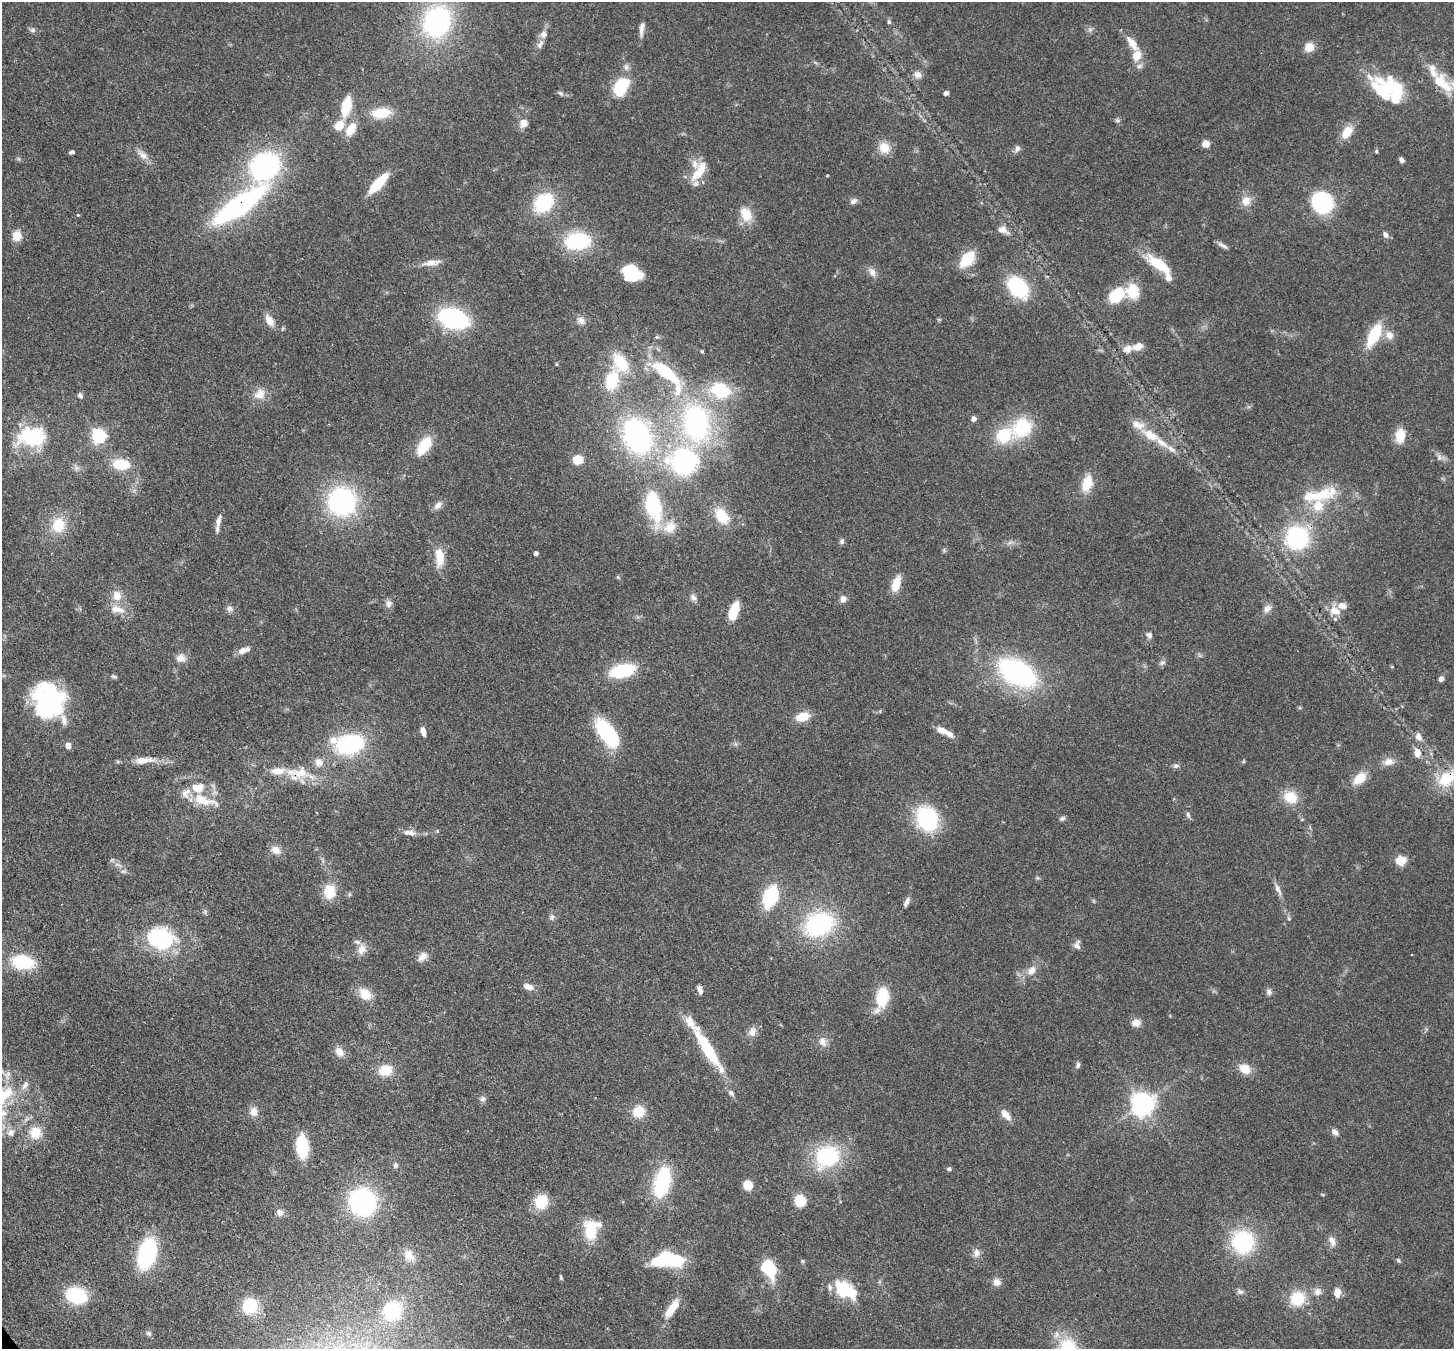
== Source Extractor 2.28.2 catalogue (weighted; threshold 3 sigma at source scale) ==
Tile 7 of 4 x 4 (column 3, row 2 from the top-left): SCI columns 2984-4435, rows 3038-4384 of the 5967 x 5939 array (HDU 1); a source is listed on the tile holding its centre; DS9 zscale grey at full resolution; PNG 1456 x 1351 px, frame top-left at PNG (2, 2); no overlay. Shown black and unused: <1% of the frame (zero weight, under 3 of 4 exposures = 7% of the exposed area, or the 3 px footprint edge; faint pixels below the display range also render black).
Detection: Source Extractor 2.28.2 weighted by HDU 2 'WHT'; one run over the whole footprint, this tile lists its part. Background 0.0985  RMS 0.0041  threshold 0.0186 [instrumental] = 3 sigma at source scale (4.5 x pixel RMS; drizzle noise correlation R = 1.50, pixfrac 1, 0.05/0.05 arcsec/px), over >= 5 px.
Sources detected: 232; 7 inside a brighter object's white glare — not listed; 22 inside a brighter listed object's ellipse — not listed separately; the other 203 listed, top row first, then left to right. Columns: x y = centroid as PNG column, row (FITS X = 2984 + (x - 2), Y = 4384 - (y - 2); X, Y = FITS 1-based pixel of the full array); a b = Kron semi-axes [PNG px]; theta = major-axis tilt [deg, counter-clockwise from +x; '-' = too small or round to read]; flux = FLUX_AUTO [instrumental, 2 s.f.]
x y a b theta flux
437 21 31 27 66 62
889 22 6 5 - 0.73
642 29 19 6 82 2.5
33 30 7 5 -20 1
543 34 10 9 - 2.2
1132 43 25 10 -55 5.6
540 44 13 7 55 2.1
1309 47 9 8 - 5.8
1137 55 14 10 69 6.2
917 75 11 9 -22 2.5
1439 81 16 14 -61 9
621 87 20 13 62 19
1395 88 25 13 -50 18
560 93 9 5 -27 1
946 93 5 4 - 1.3
346 106 16 8 77 16
381 113 22 11 5 11
1117 120 6 5 - 0.78
524 123 11 10 - 3.2
339 125 12 10 44 5.5
351 129 15 9 57 6.9
1347 132 17 10 52 6.4
1206 143 5 5 - 10
884 148 15 13 -68 5.8
1017 149 9 7 72 1.5
1376 151 6 3 -72 0.48
72 152 5 4 - 1.1
143 155 14 9 -33 3
1401 160 6 4 -64 1.2
264 166 32 27 37 62
699 171 31 10 55 8.4
378 183 22 7 48 17
853 201 9 7 40 1.6
1246 201 14 12 65 4.1
1322 202 17 15 -41 44
543 203 21 16 45 25
240 205 66 18 35 73
746 214 20 13 -61 7.1
78 215 4 3 - 0.54
1002 230 14 8 -20 2.9
1386 235 9 6 -50 1.5
17 236 11 10 - 4.9
578 241 25 17 8 29
1223 245 14 5 -29 1.4
967 259 13 8 49 18
431 263 23 7 9 4.1
1160 265 32 11 -37 14
872 272 12 8 -63 2.5
631 273 16 12 -23 19
1018 287 18 13 -48 35
1133 291 16 13 -80 11
1116 295 17 12 39 15
453 318 23 14 -17 58
269 320 14 8 -58 4
580 320 10 9 - 2.4
1374 335 23 10 64 19
1389 335 12 10 -61 3.5
657 337 5 5 - 0.67
1138 346 13 9 23 3.6
702 351 4 4 - 0.55
620 362 25 16 -58 15
666 370 30 15 -24 18
612 380 20 12 75 17
678 389 45 12 -83 15
720 390 23 16 -22 19
260 394 16 13 32 4.9
80 395 7 6 - 1.1
974 419 5 5 - 2.2
696 423 33 22 -85 74
1022 428 22 19 40 22
1151 435 28 12 -27 10
98 436 6 6 - 90
637 436 35 25 -64 74
1400 436 15 10 85 8.2
32 437 29 20 2 32
424 446 16 8 55 17
1439 457 9 6 -82 1.4
578 460 9 8 - 6.4
121 464 16 10 -4 13
683 464 39 28 -21 48
1087 483 20 12 75 8.4
1320 495 52 15 11 17
342 501 25 24 - 63
438 505 13 8 40 2.2
653 506 33 17 -77 28
722 516 19 13 -54 11
218 523 23 4 79 2.6
58 525 14 12 78 12
670 527 16 13 35 7.1
1297 538 20 19 - 43
842 541 7 6 - 1
536 553 4 4 - 1.5
439 557 22 10 -88 7.9
896 584 15 8 70 8
117 596 13 11 80 4.7
693 597 10 7 -54 1.5
843 599 8 7 - 2
389 604 9 8 - 1.8
117 609 22 10 -13 5.3
230 609 9 7 -32 1.6
1267 609 11 8 48 2.4
1335 611 17 10 -23 5
733 612 17 8 70 11
1149 635 8 6 -51 1.4
243 650 13 7 22 3.1
181 658 12 10 8 3.1
1162 663 8 5 19 1.1
622 671 21 11 14 27
1017 672 34 20 -29 77
114 676 8 5 -13 0.78
1441 679 6 5 - 1.5
45 706 37 31 15 45
803 717 15 9 17 7.2
942 730 13 7 -20 4
423 731 10 5 -76 2.4
607 733 30 14 -54 31
1418 737 10 7 -78 2.3
349 744 25 16 4 49
68 746 5 5 - 3.1
1417 753 10 8 -76 3.4
143 760 22 8 5 5.9
1389 762 14 10 4 3.3
1176 766 7 6 - 1.1
300 773 29 15 6 11
1359 778 15 10 42 7.4
1447 778 28 18 36 15
1290 797 16 13 -23 9.2
204 800 38 13 -16 10
1188 814 8 5 -65 0.94
1062 818 8 5 30 0.95
927 819 22 18 -65 38
411 833 10 8 -25 2
276 850 11 9 -35 3.4
1401 861 10 9 - 5.7
118 865 13 4 -22 1.6
1277 888 14 7 -63 2.1
329 892 16 12 89 9.9
770 897 17 10 70 31
906 902 13 5 63 1.7
552 917 8 6 87 1.2
1289 918 6 5 - 0.71
819 924 24 17 23 54
160 938 28 20 -4 42
1077 946 11 8 -50 1.8
362 949 14 11 73 3.9
422 957 14 9 41 3
23 962 18 12 -9 24
1032 970 12 9 62 3.5
528 987 12 7 -19 2.8
700 990 9 5 -78 2
1269 992 8 7 - 1.4
365 994 17 12 -48 6.9
882 997 17 11 83 18
1136 1023 11 9 1 3
752 1032 12 9 81 2.9
823 1042 12 10 -56 2.9
708 1050 48 10 -59 29
339 1052 13 10 -48 3.4
1078 1065 8 5 82 0.96
1245 1069 13 10 -34 6.1
385 1070 16 12 11 8.1
25 1085 12 6 48 2
731 1093 11 6 -46 1.3
483 1099 8 7 - 1.3
1143 1104 7 7 - 360
254 1111 12 9 -79 3.1
639 1112 12 12 - 8.1
2 1113 17 11 2 6.2
1006 1115 14 7 -49 3.6
1335 1132 9 6 -40 1.9
11 1133 10 9 - 2.6
35 1133 14 14 - 7.5
302 1147 18 10 -85 21
827 1156 19 16 26 41
395 1165 6 6 - 0.86
949 1169 6 5 - 0.8
662 1182 24 12 76 37
748 1185 8 7 - 7
800 1201 10 9 - 10
363 1202 21 20 - 62
541 1202 13 12 - 13
280 1213 10 8 -67 2
590 1230 25 14 -87 13
1332 1241 14 7 -69 2.5
1243 1242 21 20 - 37
147 1253 21 12 74 58
976 1253 11 8 89 2.4
409 1256 17 11 -54 4.8
672 1259 24 13 -12 29
1399 1260 6 4 -55 0.65
769 1269 15 10 -50 28
561 1277 6 4 -72 0.53
997 1282 10 9 - 2.4
844 1289 25 14 -34 21
1240 1292 9 7 -10 1.3
1317 1292 11 9 53 2.4
1337 1292 9 7 87 4
76 1295 18 13 -17 28
1297 1299 18 17 - 12
250 1305 15 14 - 16
672 1308 23 8 55 7.7
392 1311 20 19 - 26
149 1333 7 5 13 0.88
Overlapping masked pixels (flux is a lower limit): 4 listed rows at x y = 240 205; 300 773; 1447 778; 363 1202
Isophote crosses this tile's border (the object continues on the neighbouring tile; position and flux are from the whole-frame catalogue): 2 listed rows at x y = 1447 778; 2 1113